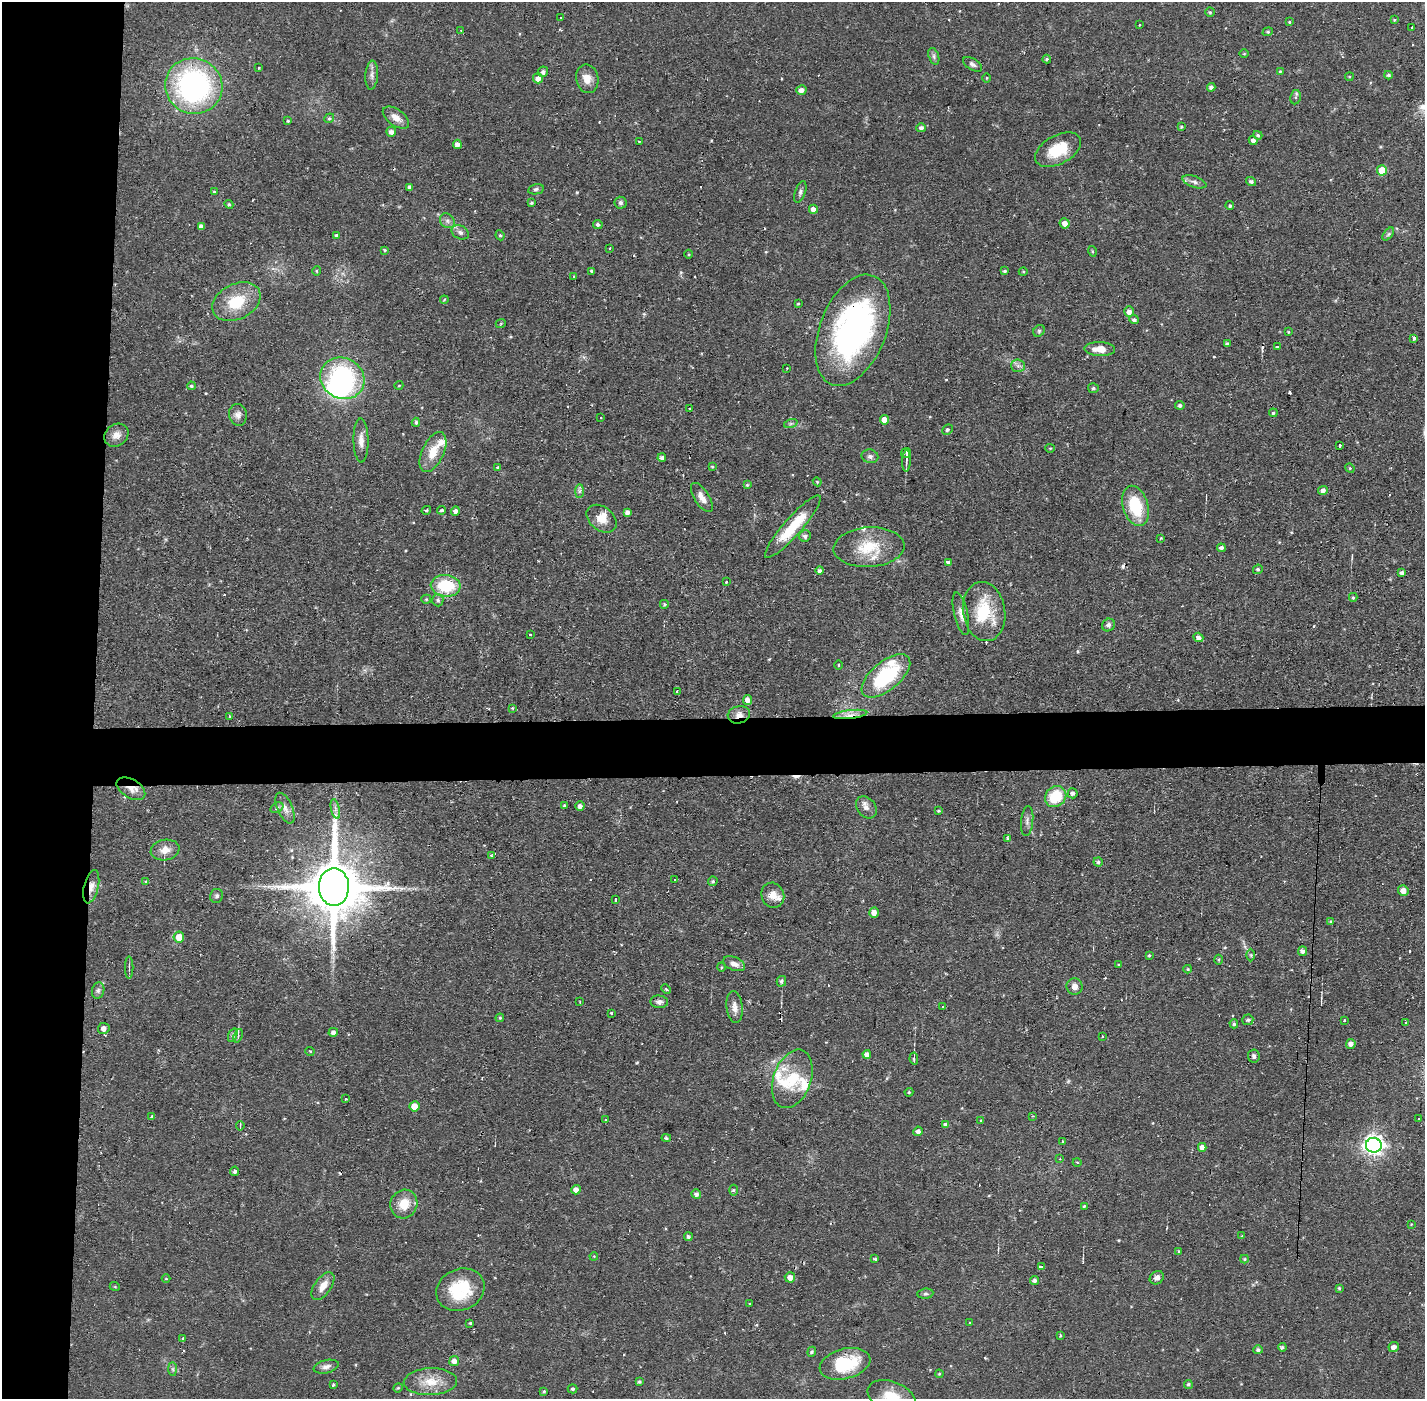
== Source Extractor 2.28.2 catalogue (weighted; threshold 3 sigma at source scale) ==
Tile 4 of 3 x 3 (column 1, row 2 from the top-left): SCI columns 1-1423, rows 1452-2848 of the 4268 x 4300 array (HDU 1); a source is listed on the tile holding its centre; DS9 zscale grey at full resolution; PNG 1427 x 1401 px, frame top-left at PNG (2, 2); each listed source drawn as its Kron ellipse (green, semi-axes under 4 px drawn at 4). Shown black and unused: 10% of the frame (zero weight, under 2 of 3 exposures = <1% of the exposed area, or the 3 px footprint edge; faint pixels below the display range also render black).
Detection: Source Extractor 2.28.2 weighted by HDU 2 'WHT'; one run over the whole footprint, this tile lists its part. Background 0.056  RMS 0.0057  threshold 0.0255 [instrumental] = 3 sigma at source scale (4.5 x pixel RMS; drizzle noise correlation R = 1.50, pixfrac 1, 0.05/0.05 arcsec/px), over >= 5 px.
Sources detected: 304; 3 inside a brighter object's white glare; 24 cosmic-ray / hot-pixel residue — neither listed nor drawn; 10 inside a brighter listed object's ellipse — not listed separately; the other 267 listed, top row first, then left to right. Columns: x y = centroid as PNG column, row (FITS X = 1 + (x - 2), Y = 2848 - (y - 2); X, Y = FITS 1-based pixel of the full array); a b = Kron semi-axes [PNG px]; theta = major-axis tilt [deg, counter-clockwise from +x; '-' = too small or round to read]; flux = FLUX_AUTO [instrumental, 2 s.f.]
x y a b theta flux
1210 12 4 4 - 0.8
561 18 3 2 - 0.76
1394 20 4 4 - 0.61
1289 22 4 4 - 0.66
1139 25 2 2 - 0.61
1412 27 3 2 - 0.93
461 31 3 3 - 0.5
1268 32 5 4 - 0.84
1244 54 5 3 - 0.51
934 56 8 5 -72 1.5
1047 59 4 3 - 0.91
972 64 10 5 -31 1.9
258 67 3 3 - 0.96
1280 71 4 3 - 0.6
543 72 5 5 - 1.8
372 75 14 6 86 2.7
1388 75 4 3 - 1.1
1349 77 4 3 - 0.53
538 78 5 5 - 3.5
987 78 4 3 - 0.43
587 79 14 11 -78 5.5
194 86 29 27 -22 130
1211 87 4 4 - 1.6
801 90 5 5 - 3.5
1295 97 7 5 79 1.1
329 118 5 4 - 0.89
396 118 15 8 -36 5.3
288 121 3 3 - 0.88
1181 127 4 3 - 0.73
921 128 5 4 - 1.8
391 132 5 5 - 2.4
1258 135 4 4 - 0.99
1253 140 5 4 - 2.3
639 141 3 2 - 0.4
457 144 5 4 - 3.1
1058 150 25 14 28 18
1382 170 5 5 - 13
1194 182 12 5 -19 2.3
1251 182 5 4 - 1.5
410 187 4 3 - 1.6
536 189 8 5 12 1.3
214 192 3 3 - 0.76
800 192 11 5 70 1.6
532 203 4 3 - 0.8
620 203 6 6 - 1.4
229 204 4 4 - 0.67
1230 206 4 4 - 0.9
813 209 4 4 - 3.4
447 221 8 6 -45 2.1
1065 223 5 5 - 3.3
598 224 5 4 - 1.5
201 226 4 4 - 2.4
460 232 9 6 -28 2
1388 234 7 4 53 1.1
336 235 3 3 - 1.7
500 235 5 4 - 0.79
610 249 3 2 - 0.52
385 250 4 3 - 0.66
1092 251 5 3 - 0.6
689 254 4 3 - 0.55
316 271 5 3 - 0.51
592 271 4 3 - 1.2
1004 271 3 3 - 0.86
1023 272 4 3 - 0.53
574 277 3 2 - 0.88
444 300 4 3 - 0.52
236 302 25 17 26 21
798 304 3 3 - 0.59
1129 312 5 4 - 3.1
1134 320 5 4 - 1.5
501 323 5 3 - 0.62
853 330 58 33 69 160
1039 331 6 5 - 1
1288 332 4 4 - 0.57
1413 339 3 3 - 2.2
1227 344 4 3 - 1.3
1277 347 3 3 - 5.1
1100 349 15 7 -2 7.3
1018 366 7 6 - 1.7
787 368 2 2 - 0.53
342 378 22 20 -27 74
399 385 4 3 - 0.46
191 386 4 4 - 0.91
1093 388 5 5 - 1.2
1180 405 4 4 - 1.4
689 409 3 2 - 0.99
1273 413 4 4 - 0.93
238 415 11 9 -80 3
601 418 2 2 - 0.7
884 420 5 4 - 4.7
416 422 4 3 - 1.1
791 423 7 4 19 1.1
947 430 5 5 - 1.2
116 435 13 10 36 4.3
361 440 22 7 -89 4.8
1339 445 3 3 - 2.8
1050 448 5 4 - 0.72
433 452 21 11 65 11
906 453 5 4 - 1.5
870 456 8 7 - 1.9
662 458 4 4 - 1.6
906 461 10 3 87 1.3
498 467 3 3 - 1.1
712 467 3 3 - 0.59
1350 468 5 4 - 0.68
817 482 4 4 - 0.58
747 485 4 4 - 0.83
1323 490 5 4 - 2.4
579 491 7 4 89 1.4
702 497 17 7 -57 4.8
1136 506 21 12 -73 25
426 510 5 3 - 0.7
442 510 4 3 - 0.8
455 511 5 4 - 2.3
627 512 4 4 - 2.1
601 519 17 12 -38 7
793 527 41 9 49 22
805 536 6 5 - 1.7
1161 538 3 3 - 0.48
869 547 35 20 3 21
1221 548 4 4 - 2.1
948 563 4 4 - 2
1258 569 5 4 - 0.98
820 571 4 4 - 1.3
1402 573 4 3 - 1.9
726 582 3 2 - 1.1
446 586 15 11 -6 26
1353 597 4 4 - 0.77
426 599 5 4 - 0.72
438 600 6 5 - 1.2
665 604 5 5 - 0.85
984 611 29 21 -81 28
961 614 22 7 -77 4.1
1108 625 7 6 - 1.7
531 635 3 3 - 1.5
1198 637 5 4 - 2
838 665 4 3 - 0.46
886 676 29 14 40 46
677 691 3 2 - 1
747 700 5 4 - 3.4
512 708 3 2 - 0.46
850 714 17 4 7 3.8
739 715 11 8 12 4.1
229 717 3 3 - 3.9
131 789 16 9 -31 5.2
1073 793 5 5 - 1.7
1056 797 11 9 42 20
564 806 4 4 - 0.78
580 806 5 4 - 2.4
866 807 12 9 -51 3.2
277 808 7 5 32 1.2
285 808 16 7 -67 3.7
335 809 10 4 -77 1.8
938 811 4 3 - 0.78
1027 821 15 6 84 2.3
1008 838 4 3 - 0.99
165 850 14 10 11 5.9
492 856 4 2 - 0.58
1098 862 4 4 - 1.1
674 879 3 3 - 1.3
713 881 5 4 - 0.95
146 882 4 3 - 0.67
91 887 17 7 77 4.9
334 887 19 15 90 4600
1403 891 5 5 - 4.6
773 895 13 11 -67 5.8
217 896 7 6 - 1.3
616 899 3 3 - 1.4
874 913 5 4 - 3.7
1331 921 4 3 - 0.69
179 937 5 5 - 7.4
1303 951 4 4 - 2.1
1149 955 3 3 - 0.75
1251 955 6 4 -89 0.82
1218 960 5 3 - 0.75
734 964 11 6 -21 3.4
1118 965 3 3 - 0.55
721 967 4 3 - 0.52
129 968 11 2 90 0.98
1188 969 4 4 - 0.69
781 981 5 5 - 1.2
1075 987 8 8 - 3.1
666 989 5 3 - 0.83
98 991 8 6 75 1.6
580 1002 3 2 - 0.74
659 1002 9 6 -5 2.3
943 1006 4 3 - 0.61
734 1007 16 8 -83 4.1
612 1013 4 2 - 0.57
500 1018 4 4 - 0.67
1248 1020 5 5 - 1.1
1344 1020 3 3 - 1.5
1406 1023 4 3 - 5.5
1234 1024 4 4 - 0.97
104 1028 6 5 - 3.6
333 1032 5 4 - 2.2
233 1035 7 4 71 1.1
238 1036 7 4 69 1.1
1102 1037 3 2 - 0.61
1351 1044 5 5 - 2.8
310 1051 5 3 - 0.45
867 1054 4 4 - 2.5
1254 1056 6 6 - 1.7
914 1059 6 4 -83 1.1
792 1079 30 18 70 21
909 1092 4 4 - 0.65
346 1099 4 3 - 1.5
414 1106 5 5 - 6
1033 1116 4 4 - 0.52
152 1117 3 3 - 0.87
1419 1118 3 2 - 1.1
606 1120 3 3 - 1.4
981 1121 4 3 - 0.6
946 1125 4 4 - 2.1
240 1126 5 3 - 0.56
918 1131 5 4 - 2.3
666 1138 5 4 - 0.92
1062 1141 3 3 - 0.71
1374 1145 8 7 - 310
1202 1147 4 4 - 3
1060 1159 4 3 - 0.56
1077 1162 4 3 - 0.41
235 1171 5 4 - 1.3
576 1190 5 4 - 3.3
733 1190 5 3 - 0.82
696 1194 5 4 - 1.9
404 1204 14 13 - 10
1084 1206 3 3 - 0.62
1411 1224 3 2 - 0.42
1242 1236 3 3 - 0.72
688 1237 4 4 - 1.4
1178 1251 3 3 - 1.2
594 1256 4 3 - 0.47
875 1259 4 3 - 0.76
1244 1259 4 4 - 0.74
1042 1267 3 3 - 4.5
790 1277 5 5 - 3.5
1157 1278 7 6 - 2.7
166 1279 4 3 - 0.42
1035 1281 4 4 - 1.9
323 1286 16 8 55 6.4
115 1287 5 3 - 0.49
1339 1288 4 4 - 0.73
460 1290 25 20 24 27
925 1294 8 5 6 1.2
749 1304 2 2 - 0.74
470 1323 4 4 - 0.61
970 1323 3 2 - 0.57
1060 1335 3 3 - 0.66
183 1338 3 3 - 1.2
1282 1347 4 4 - 1.2
1394 1347 5 5 - 2.6
1258 1350 5 4 - 1.3
812 1352 5 4 - 0.99
454 1361 5 5 - 3.2
845 1364 26 15 15 30
326 1367 13 6 12 2.6
173 1369 7 4 -89 1.1
939 1374 4 4 - 0.56
430 1382 26 13 2 12
639 1382 3 3 - 0.94
333 1384 4 3 - 1.2
1188 1384 4 4 - 0.93
398 1388 5 4 - 0.61
573 1389 5 4 - 0.98
544 1391 4 3 - 0.66
892 1397 25 15 -22 15
Overlapping masked pixels (flux is a lower limit): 6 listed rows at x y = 853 330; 850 714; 739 715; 131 789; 91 887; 334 887
Isophote crosses this tile's border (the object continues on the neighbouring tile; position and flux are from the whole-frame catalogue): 1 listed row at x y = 892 1397